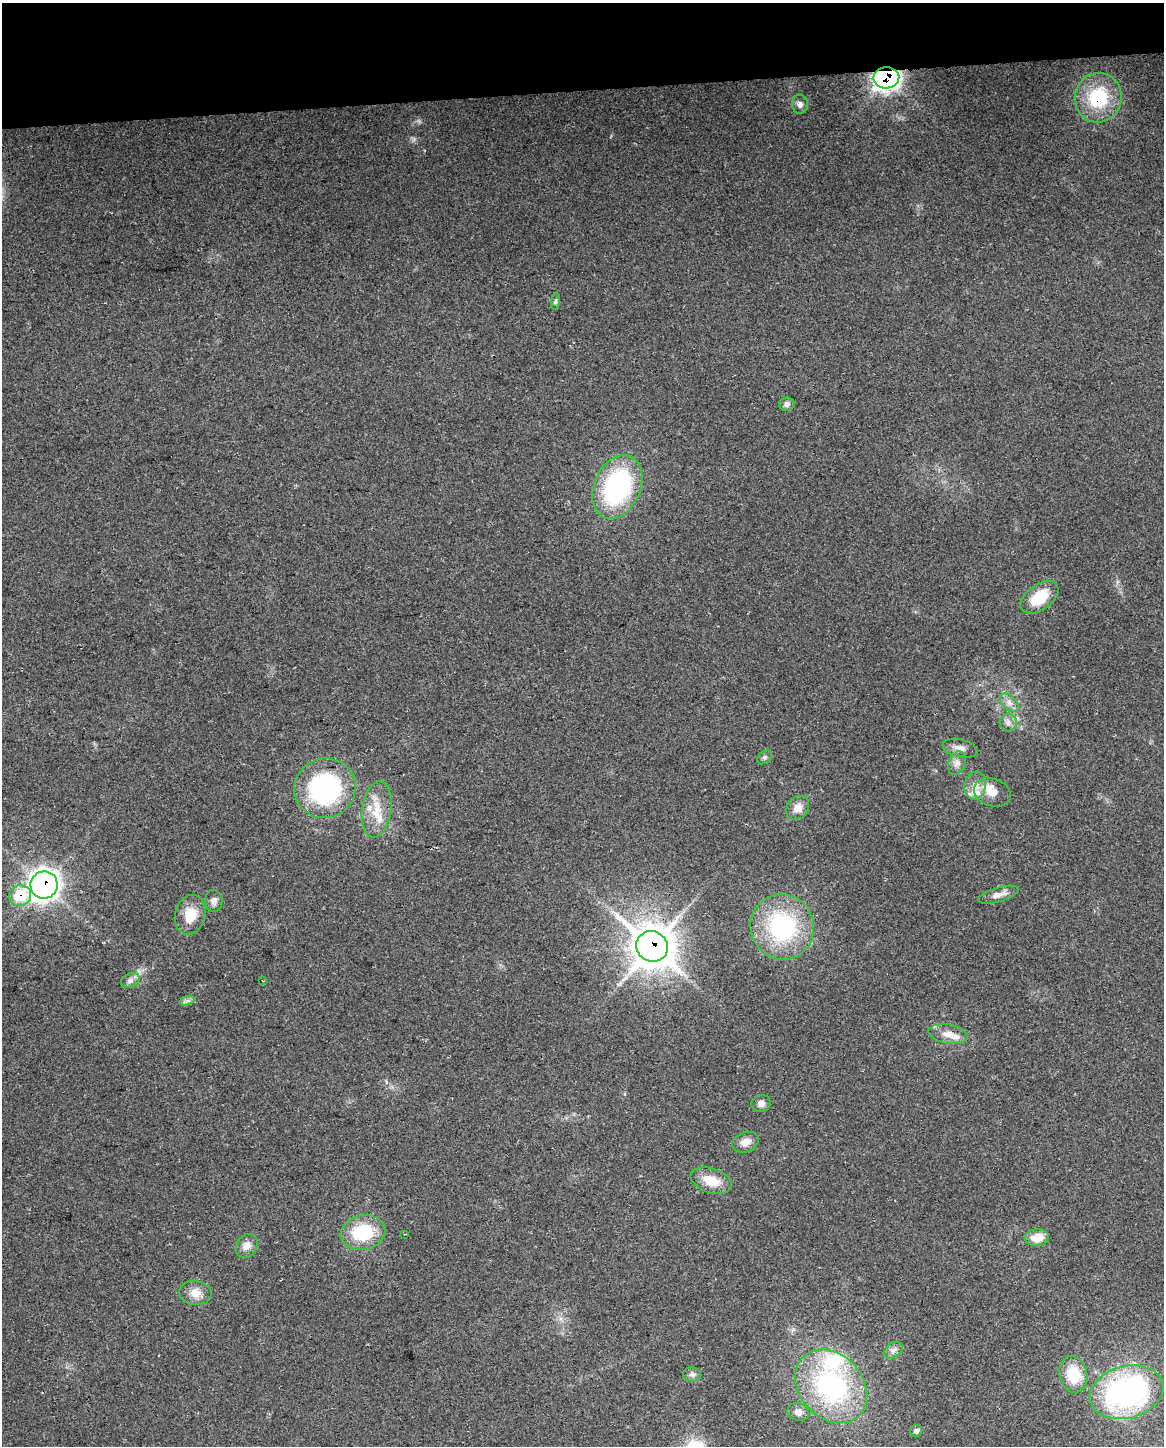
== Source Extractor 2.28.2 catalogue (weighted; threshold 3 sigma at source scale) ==
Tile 3 of 4 x 3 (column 3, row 1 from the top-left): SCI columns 2355-3516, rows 2949-4392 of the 4710 x 4405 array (HDU 1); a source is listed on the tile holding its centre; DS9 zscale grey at full resolution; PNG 1166 x 1448 px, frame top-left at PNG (2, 3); each listed source drawn as its Kron ellipse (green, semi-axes under 4 px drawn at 4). Shown black and unused: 6% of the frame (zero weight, under 2 of 3 exposures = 2% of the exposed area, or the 3 px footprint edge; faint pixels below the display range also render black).
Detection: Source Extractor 2.28.2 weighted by HDU 2 'WHT'; one run over the whole footprint, this tile lists its part. Background 0.192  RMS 0.013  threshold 0.0605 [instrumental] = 3 sigma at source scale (4.5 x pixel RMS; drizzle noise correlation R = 1.50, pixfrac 1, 0.0396/0.0396 arcsec/px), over >= 5 px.
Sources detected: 45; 2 inside a brighter listed object's ellipse — not listed separately; the other 43 listed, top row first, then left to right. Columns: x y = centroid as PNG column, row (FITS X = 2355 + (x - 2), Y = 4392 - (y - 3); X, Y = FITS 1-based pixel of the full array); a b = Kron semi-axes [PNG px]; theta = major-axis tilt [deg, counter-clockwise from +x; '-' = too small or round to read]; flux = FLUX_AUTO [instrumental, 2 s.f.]
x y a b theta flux
886 78 13 10 2 490
1098 98 25 23 78 77
800 104 9 8 - 5.1
555 301 8 4 81 2.6
787 404 8 6 4 4.4
617 487 33 23 66 190
1040 597 21 12 36 41
1009 703 11 7 -45 7
1008 723 9 8 - 6.4
960 748 17 9 -13 9.1
764 757 8 6 43 3.2
957 763 12 8 66 7.2
975 786 14 11 80 13
325 788 31 29 28 200
992 793 19 14 -18 18
798 808 13 10 49 13
377 809 28 14 82 33
44 885 14 13 - 920
998 895 21 7 17 9.1
20 896 11 10 - 50
214 901 11 9 -90 6.5
190 915 20 15 77 27
782 927 33 31 -69 160
652 946 16 15 - 2800
130 981 10 7 27 5.4
263 981 3 2 - 1
187 1001 7 4 19 3.5
948 1034 19 9 -10 15
761 1103 9 8 - 6.5
745 1142 14 10 20 11
711 1181 21 12 -18 26
363 1232 22 17 12 69
405 1234 3 2 - 1.8
1037 1238 12 8 3 21
247 1246 13 10 56 10
195 1293 16 12 -4 15
893 1350 10 7 33 5.8
692 1374 9 7 -8 4.4
1073 1374 18 14 -77 45
831 1386 41 31 -47 210
1126 1392 37 26 15 260
798 1412 11 8 -22 9.5
916 1431 6 6 - 4.3
Overlapping masked pixels (flux is a lower limit): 5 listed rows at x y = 886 78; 1098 98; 44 885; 20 896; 652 946